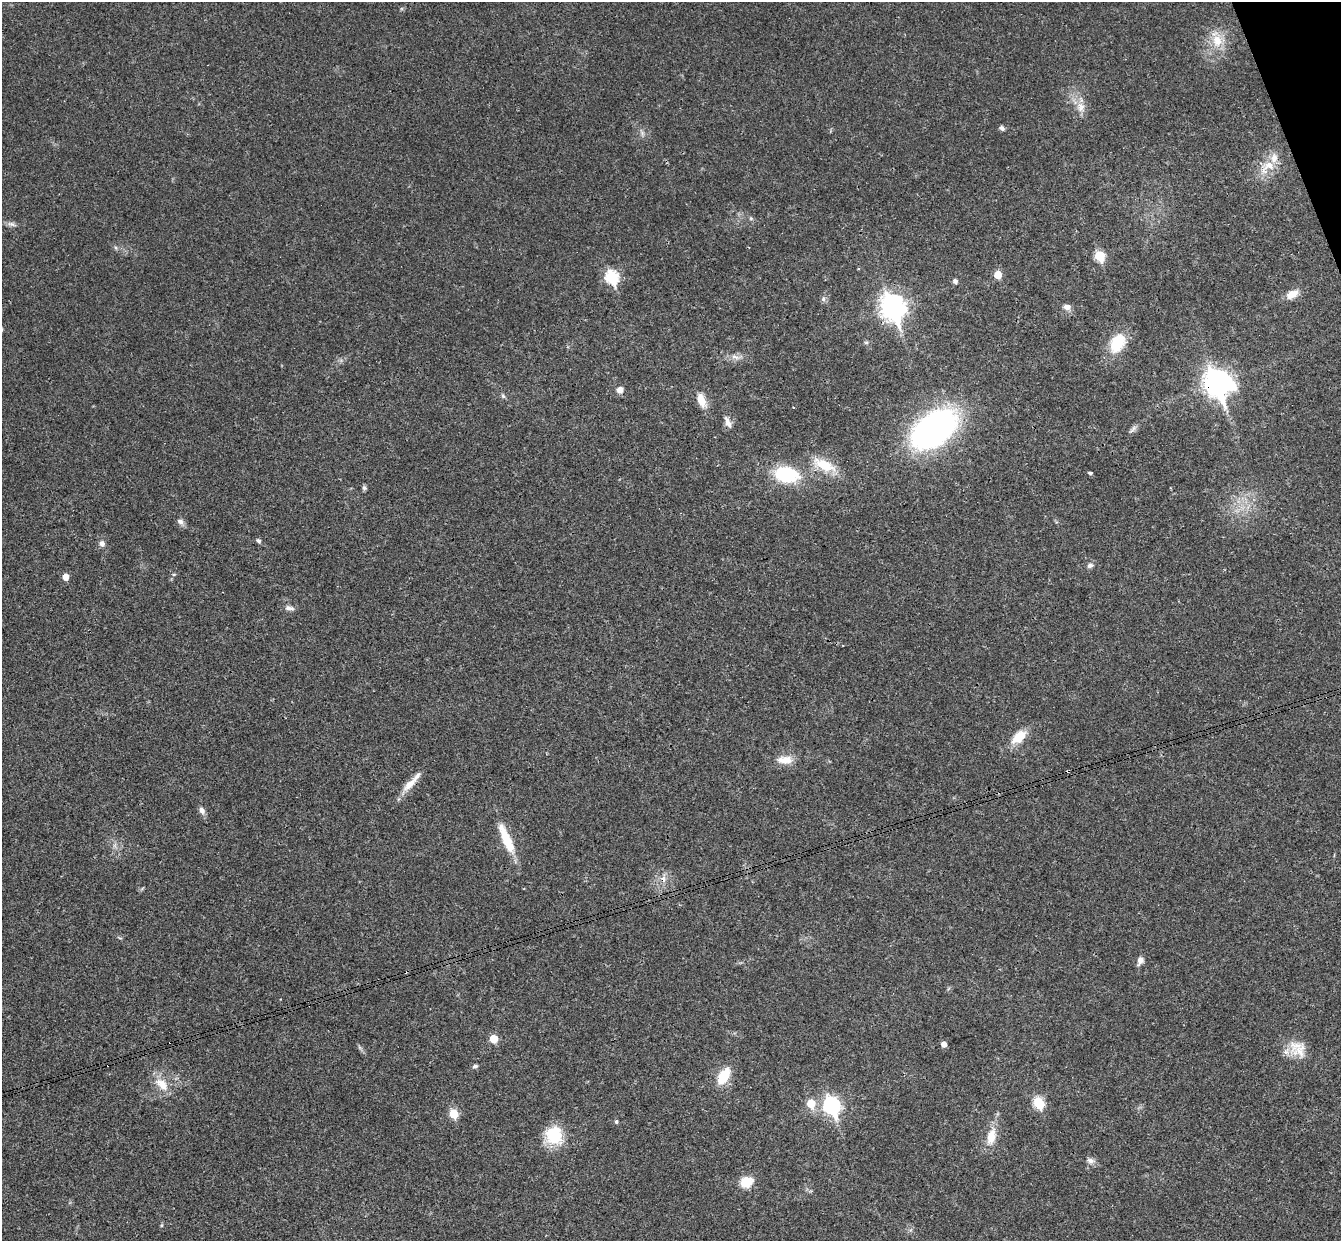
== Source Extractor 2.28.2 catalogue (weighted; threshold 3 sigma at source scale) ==
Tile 10 of 4 x 4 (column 2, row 3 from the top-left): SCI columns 1397-2735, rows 1534-2772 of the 5468 x 5422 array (HDU 1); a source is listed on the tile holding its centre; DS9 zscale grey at full resolution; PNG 1343 x 1243 px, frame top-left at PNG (2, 2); no overlay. Shown black and unused: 1% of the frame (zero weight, under 3 of 4 exposures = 6% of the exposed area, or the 3 px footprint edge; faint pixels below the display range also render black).
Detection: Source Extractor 2.28.2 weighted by HDU 2 'WHT'; one run over the whole footprint, this tile lists its part. Background 0.0399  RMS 0.0027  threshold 0.0121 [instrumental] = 3 sigma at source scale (4.5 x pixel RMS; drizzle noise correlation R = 1.50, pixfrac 1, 0.05/0.05 arcsec/px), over >= 5 px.
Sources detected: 67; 3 cosmic-ray / hot-pixel residue — not listed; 1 inside a brighter listed object's ellipse — not listed separately; the other 63 listed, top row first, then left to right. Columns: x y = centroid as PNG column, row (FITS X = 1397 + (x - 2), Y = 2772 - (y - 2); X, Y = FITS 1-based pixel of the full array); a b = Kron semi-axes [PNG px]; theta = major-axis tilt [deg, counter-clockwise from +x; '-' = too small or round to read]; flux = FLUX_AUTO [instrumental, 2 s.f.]
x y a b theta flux
1217 41 19 14 -89 5.7
1081 107 15 12 -75 2.9
1002 128 6 5 - 0.75
1268 167 28 14 42 5.8
751 218 6 5 - 0.45
11 224 12 6 -12 1
116 248 6 4 -71 0.4
1100 256 6 6 - 14
858 268 3 3 - 0.27
998 275 6 5 - 4.7
612 277 7 6 - 30
955 281 5 5 - 0.86
1292 294 16 9 27 2.9
823 299 7 5 -85 0.72
893 307 11 9 -68 210
1067 307 9 7 -5 1.4
866 343 6 4 1 0.42
1117 343 23 15 60 9.4
735 357 13 6 -23 1.4
1217 383 12 9 -58 260
620 390 7 7 - 1.7
503 396 6 6 - 0.53
701 400 17 8 -66 3.9
793 407 2 2 - 0.25
728 422 16 7 -64 1.7
934 429 52 31 38 71
1133 429 14 5 46 0.96
824 465 31 12 -23 7.6
1089 473 4 3 - 0.84
786 474 23 15 -9 18
364 488 6 6 - 0.56
180 522 10 7 -33 1
258 541 6 5 - 0.71
102 544 8 6 -58 1
1090 565 8 7 - 0.86
174 574 6 3 18 0.31
66 577 5 5 - 2.5
289 608 13 6 -11 1.2
843 645 3 2 - 0.19
1019 737 18 10 43 5.5
785 760 22 10 -1 3.5
1068 771 4 3 - 0.29
409 784 27 9 46 3.8
202 811 10 7 -63 1.1
506 839 38 10 -66 8.6
115 845 7 4 72 0.68
663 879 13 6 86 1.5
1140 961 10 7 66 1.4
494 1039 5 5 - 6.9
944 1044 5 5 - 1.6
1300 1050 27 20 5 5.9
475 1066 6 5 - 0.66
724 1076 14 8 60 9.3
162 1084 22 12 -45 4.4
811 1103 6 6 - 7
1038 1103 6 6 - 17
832 1106 9 7 -67 78
454 1114 6 5 - 8.6
616 1122 5 4 - 0.49
554 1135 22 20 75 10
991 1136 25 11 78 5
1090 1161 11 8 -15 1.3
746 1182 11 9 23 6.5
Overlapping masked pixels (flux is a lower limit): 6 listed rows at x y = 893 307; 1217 383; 1068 771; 409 784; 663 879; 832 1106